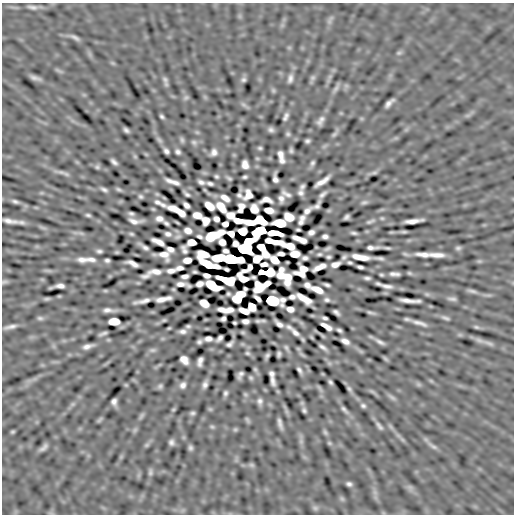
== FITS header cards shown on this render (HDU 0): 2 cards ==
NAXIS1  =                  512
NAXIS2  =                  512

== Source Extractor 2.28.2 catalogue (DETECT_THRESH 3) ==
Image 512 x 512 px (HDU 0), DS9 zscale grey, 1 PNG px = 1 image px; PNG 516 x 516 px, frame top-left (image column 1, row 512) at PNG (2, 3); no overlay
Background -5.16e-04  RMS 0.021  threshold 0.0615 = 3 sigma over >= 5 px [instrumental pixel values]
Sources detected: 315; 2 with non-positive FLUX_AUTO (blend fragments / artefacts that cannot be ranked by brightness) are not listed; the other 313 listed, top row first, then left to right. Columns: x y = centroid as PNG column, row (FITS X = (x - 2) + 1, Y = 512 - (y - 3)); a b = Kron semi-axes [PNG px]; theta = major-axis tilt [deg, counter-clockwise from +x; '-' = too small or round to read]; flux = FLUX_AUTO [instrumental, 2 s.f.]
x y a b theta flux
32 7 14 6 -5 6.2
330 20 13 5 71 4.6
75 37 13 4 -29 5.4
289 47 7 4 -19 1.8
399 53 7 5 20 2.7
35 78 10 3 -18 5.8
290 78 11 6 80 5.8
312 78 8 7 - 3.2
165 79 10 7 -62 4
243 79 7 6 - 3.4
336 88 15 5 59 4.6
273 90 7 5 -75 2.3
186 98 8 5 37 2.8
389 103 11 4 43 6.9
244 105 10 6 -37 3.8
468 115 7 4 18 3.1
162 116 5 3 - 2.7
286 117 8 4 68 4.9
320 121 13 7 57 7.2
126 130 5 4 - 3.6
271 130 5 4 - 3.9
288 134 6 5 - 2.7
334 134 11 5 42 3.5
159 140 10 6 -47 3.8
182 140 8 5 -75 2.8
307 141 5 4 - 3.3
194 142 9 6 -20 3.6
260 148 4 3 - 2.2
291 150 4 4 - 2.7
166 151 6 4 -52 4.5
178 152 5 4 - 4.1
214 152 7 5 47 6.6
146 154 6 4 -19 1.4
280 154 8 5 -78 6.9
135 156 6 5 - 1.9
257 158 6 4 -1 1.6
282 161 6 4 -7 4.5
114 162 7 4 -44 4.6
312 163 7 5 66 3.4
245 165 8 6 -72 10
97 167 6 5 - 2.8
61 172 20 5 -11 6.5
374 172 11 4 10 3.2
216 176 4 3 - 2.4
245 177 5 3 - 2.6
229 178 5 3 - 2.4
275 178 9 5 -85 6
169 181 9 4 -20 6
322 181 17 4 34 11
201 182 7 4 -23 4.6
175 183 9 4 -9 5.9
210 183 6 3 -13 3.9
302 186 6 4 57 3.5
104 189 7 4 -31 4.1
119 189 7 4 -24 2.9
41 193 8 4 0 2.2
301 193 5 5 - 4.5
187 194 7 3 -39 3.4
286 194 10 4 -29 5.7
323 194 8 3 39 4.7
239 195 5 4 - 2.8
248 195 9 7 66 13
141 196 5 4 - 2.8
225 198 9 5 -33 10
281 199 7 5 -85 6.5
266 200 11 5 1 5.7
15 201 9 4 -17 4.1
364 202 9 6 18 3.6
160 203 13 4 -26 7.4
186 205 7 4 -44 5.9
209 206 9 6 -39 19
241 206 6 5 - 6.7
317 206 9 4 55 4.2
221 207 11 6 -52 21
153 209 6 4 -44 1.6
254 209 7 6 - 14
240 210 5 4 - 1.8
269 210 8 5 -11 17
329 210 7 4 19 1.8
177 211 18 5 -29 21
307 211 10 5 46 6.7
131 213 5 3 - 3.1
88 215 6 4 -15 2.9
197 215 8 5 -14 15
230 215 7 6 - 14
289 217 8 6 -24 28
347 217 6 4 38 3.9
302 218 6 4 -5 4.2
159 219 7 5 -14 7.5
216 219 5 5 - 6.7
206 220 7 6 - 13
10 221 15 5 -10 11
135 221 13 5 -5 7.9
238 221 8 4 -9 18
258 221 20 7 7 34
370 221 14 5 23 3.7
413 221 17 4 7 12
301 222 5 4 - 3.6
166 223 6 3 -31 3.1
280 223 9 6 -6 75
225 224 5 5 - 7.8
43 228 13 3 -13 3.6
298 230 4 3 - 2
188 231 7 5 -17 9.8
242 231 7 6 - 28
260 231 11 6 30 120
221 232 6 5 - 9.9
311 232 6 5 - 5.8
404 232 5 2 - 2.3
81 233 9 5 -21 4.1
274 233 13 4 -6 28
354 233 7 3 -7 3.2
131 234 5 3 - 2.3
168 234 6 4 -16 4.8
231 234 7 5 -25 8.5
199 236 5 3 - 3.5
212 236 12 7 23 47
325 236 6 4 -3 4.7
178 237 10 5 18 3.3
297 238 8 4 -20 8.2
273 241 19 4 -11 19
303 241 6 5 - 6.4
158 242 12 5 -25 9.9
192 242 7 5 2 18
222 242 7 5 -49 8.5
290 246 8 5 -13 20
144 247 12 3 -34 6
372 247 12 3 2 6
246 248 11 9 42 440
387 248 6 2 -8 2.6
458 248 7 5 1 3.2
170 249 7 5 -21 4.6
262 249 17 5 -56 28
327 249 7 3 27 3
184 250 8 5 -68 4.7
99 251 6 4 -9 3.6
164 254 10 7 -38 8.3
203 254 11 7 -5 11
295 254 8 6 -2 16
319 254 8 4 5 2.6
423 254 14 4 -4 11
437 255 14 4 -2 12
329 257 5 3 - 2.6
344 257 5 3 - 3.1
360 257 16 5 -9 19
219 258 10 6 4 74
305 258 6 4 8 3.9
379 258 10 3 -8 4.3
91 259 12 7 -13 6.6
231 259 11 6 -11 330
257 259 8 6 29 20
82 260 14 7 -4 10
107 260 5 4 - 3.5
187 260 7 5 7 13
275 260 15 7 44 17
350 262 5 3 - 2.6
132 263 12 4 -22 7.6
208 264 18 5 -20 29
264 264 6 4 4 7.4
335 264 8 5 17 8.9
319 267 13 5 25 10
360 267 6 3 -15 3.5
180 268 8 4 10 4.6
226 269 5 3 - 2.3
48 271 13 4 -7 3.3
171 271 7 4 5 6.8
155 272 12 5 1 11
195 272 4 3 - 2.3
262 272 5 4 - 13
269 272 10 6 14 35
409 273 6 4 -17 2.2
395 274 9 4 -3 5.9
206 275 6 4 -16 6.8
381 275 3 3 - 1.9
145 276 9 4 11 5.1
185 276 6 4 9 5.3
281 276 8 7 - 15
287 277 8 7 - 18
243 278 11 6 -28 4.3
367 278 6 3 -5 3.5
227 280 15 6 -17 49
5 282 8 5 16 3.2
267 283 6 4 30 6.7
180 284 9 4 0 7
200 284 7 5 17 6.8
378 284 5 3 - 2.8
212 285 12 6 -29 57
307 285 6 5 - 5.8
327 285 7 3 -20 3.3
60 286 8 4 -2 6.8
387 286 11 4 -8 6.3
259 287 11 9 -71 0.85
317 290 11 5 -22 17
105 291 7 4 -8 1.9
472 291 15 5 -13 4.7
228 294 4 3 - 2.2
241 294 9 6 34 24
427 294 7 5 -21 2.6
292 297 6 4 4 4.5
258 298 9 4 -47 4.8
47 299 8 4 9 3
163 299 15 4 11 11
237 299 7 6 - 39
304 299 15 5 -32 17
452 299 9 4 -3 4.1
327 300 7 5 -8 3.8
142 301 16 4 13 9
272 301 10 6 -9 180
409 301 21 3 -4 9.8
204 303 8 6 -34 22
252 307 7 6 - 16
290 309 7 5 -11 9.4
108 310 11 4 -1 7.1
222 310 8 4 -19 8.1
229 310 7 5 11 7.4
244 311 9 5 -22 13
336 312 7 4 -38 4.4
371 313 11 4 -17 3.5
40 318 9 6 0 3.7
325 318 5 3 - 3.3
445 318 12 4 -22 4
223 319 5 4 - 3.6
164 320 4 3 - 1.9
114 321 9 6 0 27
245 321 6 4 -1 5.7
258 321 6 3 0 2.8
235 323 4 3 - 1.9
420 323 14 3 -16 8.2
279 324 9 4 -40 6.7
188 326 4 3 - 2.5
326 326 11 4 -30 8.5
10 327 17 5 12 7.7
289 327 6 4 -27 3.6
476 327 8 4 -16 2.5
169 328 3 2 - 1.4
339 330 5 3 - 3.1
183 331 6 4 3 4.9
243 332 6 4 -20 2
103 333 8 3 19 4
295 333 9 4 -43 7
460 335 7 4 -18 2.4
323 336 9 3 -41 1.7
220 338 7 4 47 4.4
208 339 7 4 4 6.6
479 340 17 6 -23 6.6
345 341 8 5 -28 7.8
199 342 5 4 - 3.4
380 342 13 5 -27 6
230 344 7 4 31 4.3
88 346 11 4 17 7.4
323 347 8 3 -35 4.8
287 348 10 5 -60 3.3
298 349 6 5 - 1.8
152 350 10 5 0 3.4
247 353 6 5 - 2.5
279 354 6 4 86 3.4
267 356 6 3 59 3.4
385 359 7 4 -45 2.6
184 360 8 6 -47 11
200 361 9 5 72 6.4
255 369 7 5 -73 2.4
299 370 7 3 -59 4.3
272 374 7 4 -71 5
323 374 5 3 - 1.1
240 375 8 5 60 5.1
251 378 6 5 - 2.5
272 380 9 4 -77 6.5
330 382 5 3 - 2.9
205 384 7 5 69 5.6
418 384 9 6 -27 3.1
126 385 6 4 -44 1.7
183 385 7 6 - 6
160 386 5 5 - 3.1
319 388 14 3 -55 3.1
349 389 7 4 -48 3.3
372 391 11 5 -26 2.7
225 393 6 4 78 3.5
245 395 7 5 -35 2.3
392 397 14 5 -38 4.5
260 401 8 7 - 5.3
114 402 7 5 -86 5.7
73 404 6 6 - 2.6
363 406 8 6 -23 3.5
173 409 5 3 - 1.8
210 409 7 4 -44 1.9
304 410 5 4 - 3.1
344 410 14 5 -49 5.2
286 411 7 4 -71 3
192 413 5 4 - 2.9
141 416 10 5 60 3.2
100 420 8 4 48 2.3
247 420 7 4 -58 2.4
280 424 10 4 -76 6.1
379 426 13 5 -50 4.8
212 427 7 5 -21 2.3
235 429 7 5 68 2.1
135 430 7 6 - 2.8
13 432 3 3 - 1.8
325 432 8 5 -60 2.9
402 439 8 4 -37 3
301 441 6 6 - 2.9
171 442 6 5 - 4.6
329 443 7 5 -27 2.2
147 445 7 5 21 2.5
433 446 18 6 -33 6.6
44 447 9 4 40 5.4
190 448 6 5 - 3.6
251 465 8 5 -26 2.8
150 472 9 6 89 3.5
349 484 5 4 - 3.9
410 487 8 6 -44 4
342 499 7 5 -44 2.5
315 508 8 6 -2 3.2
At the frame edge (FLAGS 8, measured only in part): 1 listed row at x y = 5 282
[2 non-positive-flux detections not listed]